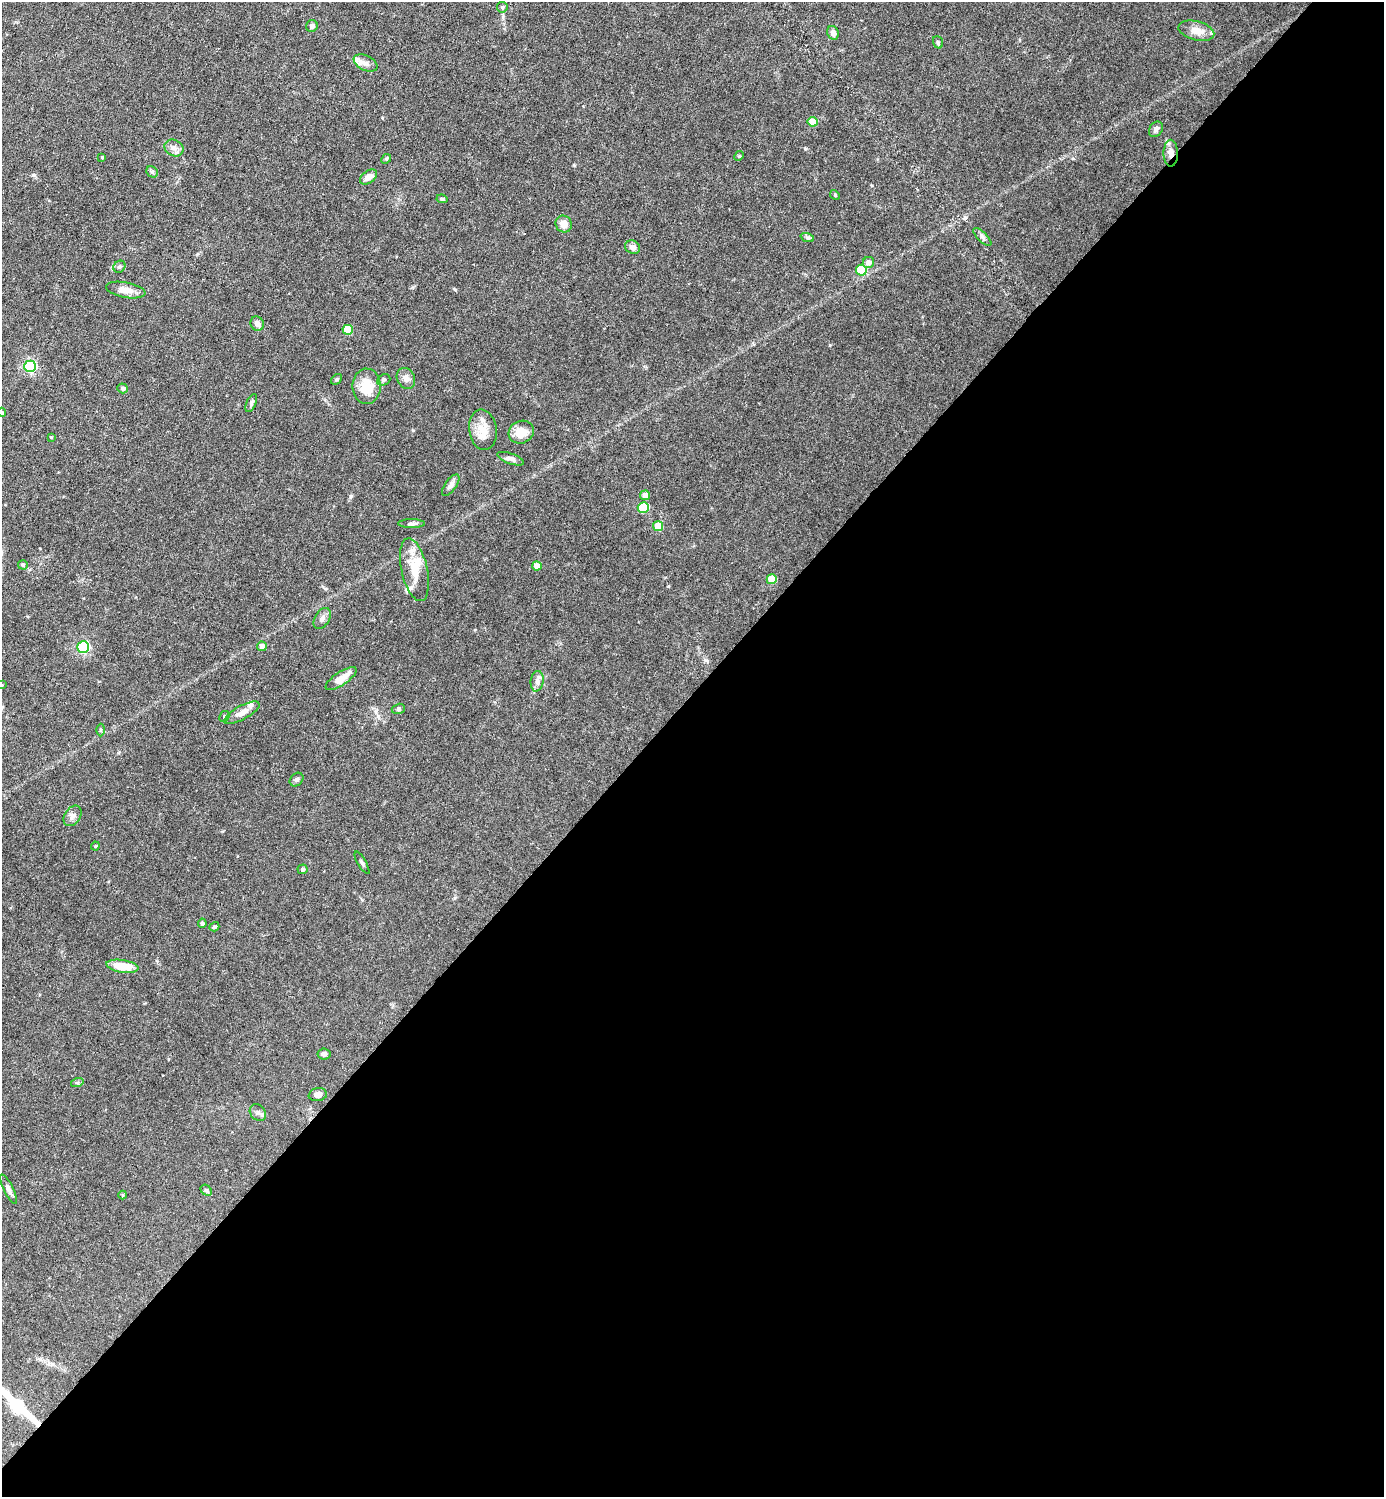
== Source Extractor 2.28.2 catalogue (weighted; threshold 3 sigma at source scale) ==
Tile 12 of 4 x 4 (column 4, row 3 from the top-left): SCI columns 4443-5824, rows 1495-2989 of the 5979 x 5978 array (HDU 1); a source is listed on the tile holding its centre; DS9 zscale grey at full resolution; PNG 1386 x 1499 px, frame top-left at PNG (2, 2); each listed source drawn as its Kron ellipse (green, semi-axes under 4 px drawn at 4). Shown black and unused: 54% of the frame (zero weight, under 3 of 6 exposures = <1% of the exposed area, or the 3 px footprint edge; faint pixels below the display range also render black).
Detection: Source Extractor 2.28.2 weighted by HDU 2 'WHT'; one run over the whole footprint, this tile lists its part. Background 0.0628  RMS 0.0046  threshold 0.0189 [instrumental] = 3 sigma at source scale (4.09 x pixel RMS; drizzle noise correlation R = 1.36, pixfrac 0.8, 0.05/0.05 arcsec/px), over >= 5 px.
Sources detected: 78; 5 inside a brighter listed object's ellipse — not listed separately; the other 73 listed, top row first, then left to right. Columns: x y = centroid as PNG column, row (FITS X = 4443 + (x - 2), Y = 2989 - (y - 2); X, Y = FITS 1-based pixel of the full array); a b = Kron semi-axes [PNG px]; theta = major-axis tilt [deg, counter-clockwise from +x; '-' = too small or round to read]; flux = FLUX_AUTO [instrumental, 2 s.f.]
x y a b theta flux
502 7 5 5 - 0.69
312 26 6 5 - 1.4
1196 31 18 9 -14 4.5
833 33 7 5 -69 2
938 42 6 5 - 0.74
365 63 12 7 -26 2.4
813 122 5 4 - 8
1156 129 8 6 57 1.4
174 148 10 8 -30 2
1171 153 13 7 -90 3
739 156 5 4 - 0.52
102 157 3 2 - 0.36
386 159 5 4 - 0.58
152 172 6 5 - 0.75
368 177 9 6 35 2.9
835 195 5 4 - 0.45
442 199 6 4 -9 0.74
564 224 8 8 - 3.7
807 237 7 4 -18 0.89
982 237 12 4 -45 1.3
633 247 8 6 -28 2
868 262 6 5 - 2.4
119 267 6 5 - 0.83
861 270 5 5 - 23
126 290 20 7 -10 3.8
257 324 7 6 - 2
348 330 5 5 - 14
30 366 6 6 - 62
406 378 11 8 -64 2.3
336 379 6 4 40 0.61
384 380 7 5 22 0.82
367 386 18 14 89 11
123 388 5 5 - 0.8
251 403 10 4 66 1
2 412 5 4 - 0.56
483 430 20 14 -81 6.8
521 432 13 11 26 6.9
51 437 4 4 - 0.4
511 459 14 5 -19 1.9
451 485 13 5 54 1.8
645 495 5 5 - 3.6
643 507 5 5 - 24
411 524 13 4 0 1.2
658 526 5 4 - 10
23 565 5 4 - 0.74
537 566 5 4 - 4.8
414 570 32 13 -77 9.8
772 579 5 5 - 10
322 618 11 7 59 1.8
262 646 4 4 - 3.1
83 647 6 5 - 61
341 679 18 6 34 4.7
537 681 10 6 83 1.8
2 685 3 2 - 0.39
398 709 7 5 16 0.77
242 713 20 7 28 3.3
224 717 6 4 60 0.76
100 730 6 4 -89 0.62
297 780 8 6 44 0.93
72 816 11 8 57 2
95 846 4 4 - 0.48
362 863 13 2 -60 0.65
302 869 5 5 - 0.88
202 923 5 4 - 0.75
214 927 5 4 - 0.79
122 966 16 6 -9 9.3
324 1054 6 5 - 1.3
77 1083 6 4 19 0.57
318 1095 9 6 10 2.2
258 1113 9 7 -47 1.6
8 1189 16 5 -64 2.1
206 1190 6 4 -43 0.76
123 1195 4 4 - 0.49
Overlapping masked pixels (flux is a lower limit): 1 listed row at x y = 1171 153
Isophote crosses this tile's border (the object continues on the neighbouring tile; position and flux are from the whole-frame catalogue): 2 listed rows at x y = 2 412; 2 685
Unlisted compact peaks at least as high as the median listed source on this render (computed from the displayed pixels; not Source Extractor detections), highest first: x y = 706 660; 33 175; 965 218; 351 496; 574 165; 830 345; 668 586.